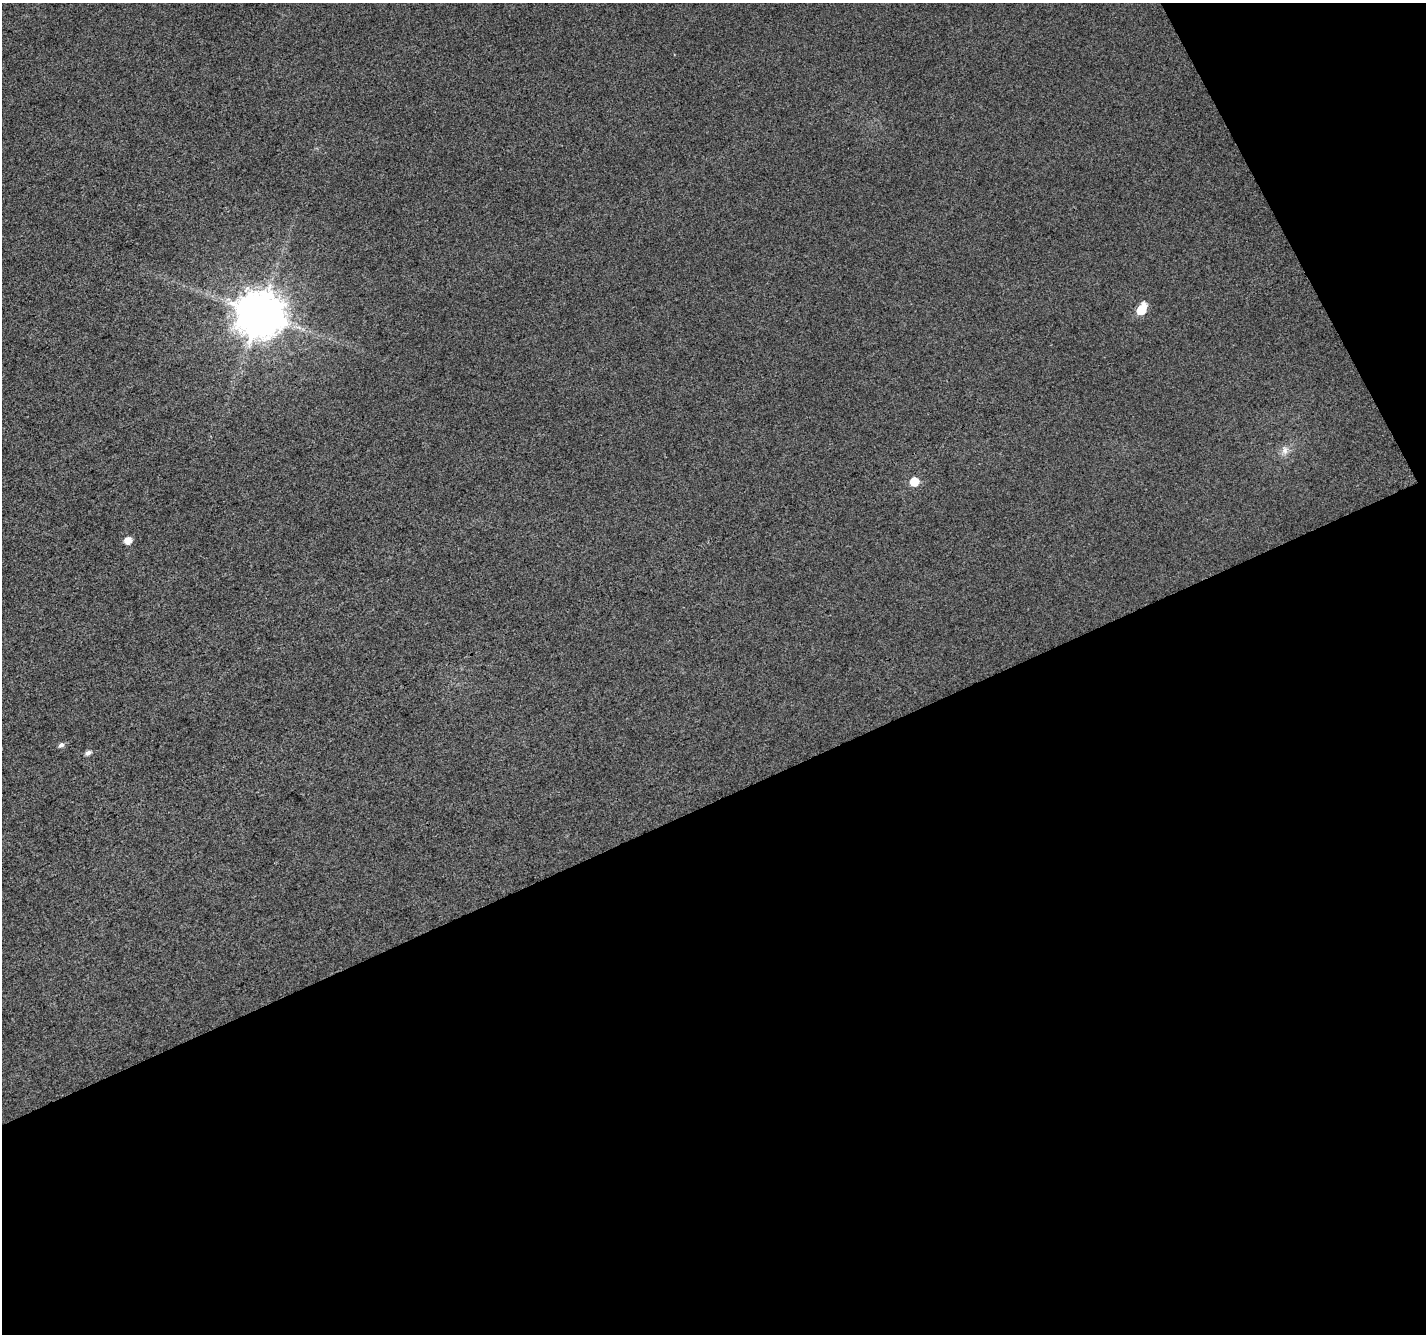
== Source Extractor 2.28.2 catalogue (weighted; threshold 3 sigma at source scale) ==
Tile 4 of 2 x 2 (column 2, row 2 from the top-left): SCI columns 1426-2849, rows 74-1405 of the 2849 x 2792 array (HDU 1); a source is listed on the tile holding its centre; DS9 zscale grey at full resolution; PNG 1428 x 1336 px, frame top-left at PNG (2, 3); no overlay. Shown black and unused: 43% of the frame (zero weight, under 3 of 4 exposures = <1% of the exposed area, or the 3 px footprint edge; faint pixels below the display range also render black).
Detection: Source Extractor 2.28.2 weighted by HDU 2 'WHT'; one run over the whole footprint, this tile lists its part. Background 0.0154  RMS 0.011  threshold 0.0502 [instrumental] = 3 sigma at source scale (4.5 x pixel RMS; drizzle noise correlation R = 1.50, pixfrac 1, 0.0396/0.0396 arcsec/px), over >= 5 px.
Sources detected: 8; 1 inside a brighter listed object's ellipse — not listed separately; the other 7 listed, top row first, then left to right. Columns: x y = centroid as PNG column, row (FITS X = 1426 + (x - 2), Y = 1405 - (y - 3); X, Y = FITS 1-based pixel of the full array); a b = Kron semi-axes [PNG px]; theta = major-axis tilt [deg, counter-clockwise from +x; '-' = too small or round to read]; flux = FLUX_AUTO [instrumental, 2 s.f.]
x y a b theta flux
1141 310 7 6 - 28
260 313 13 13 - 4100
1285 450 11 8 -85 6.1
914 482 6 6 - 27
128 540 6 6 - 11
61 745 7 5 36 3.5
88 753 6 5 - 4.5